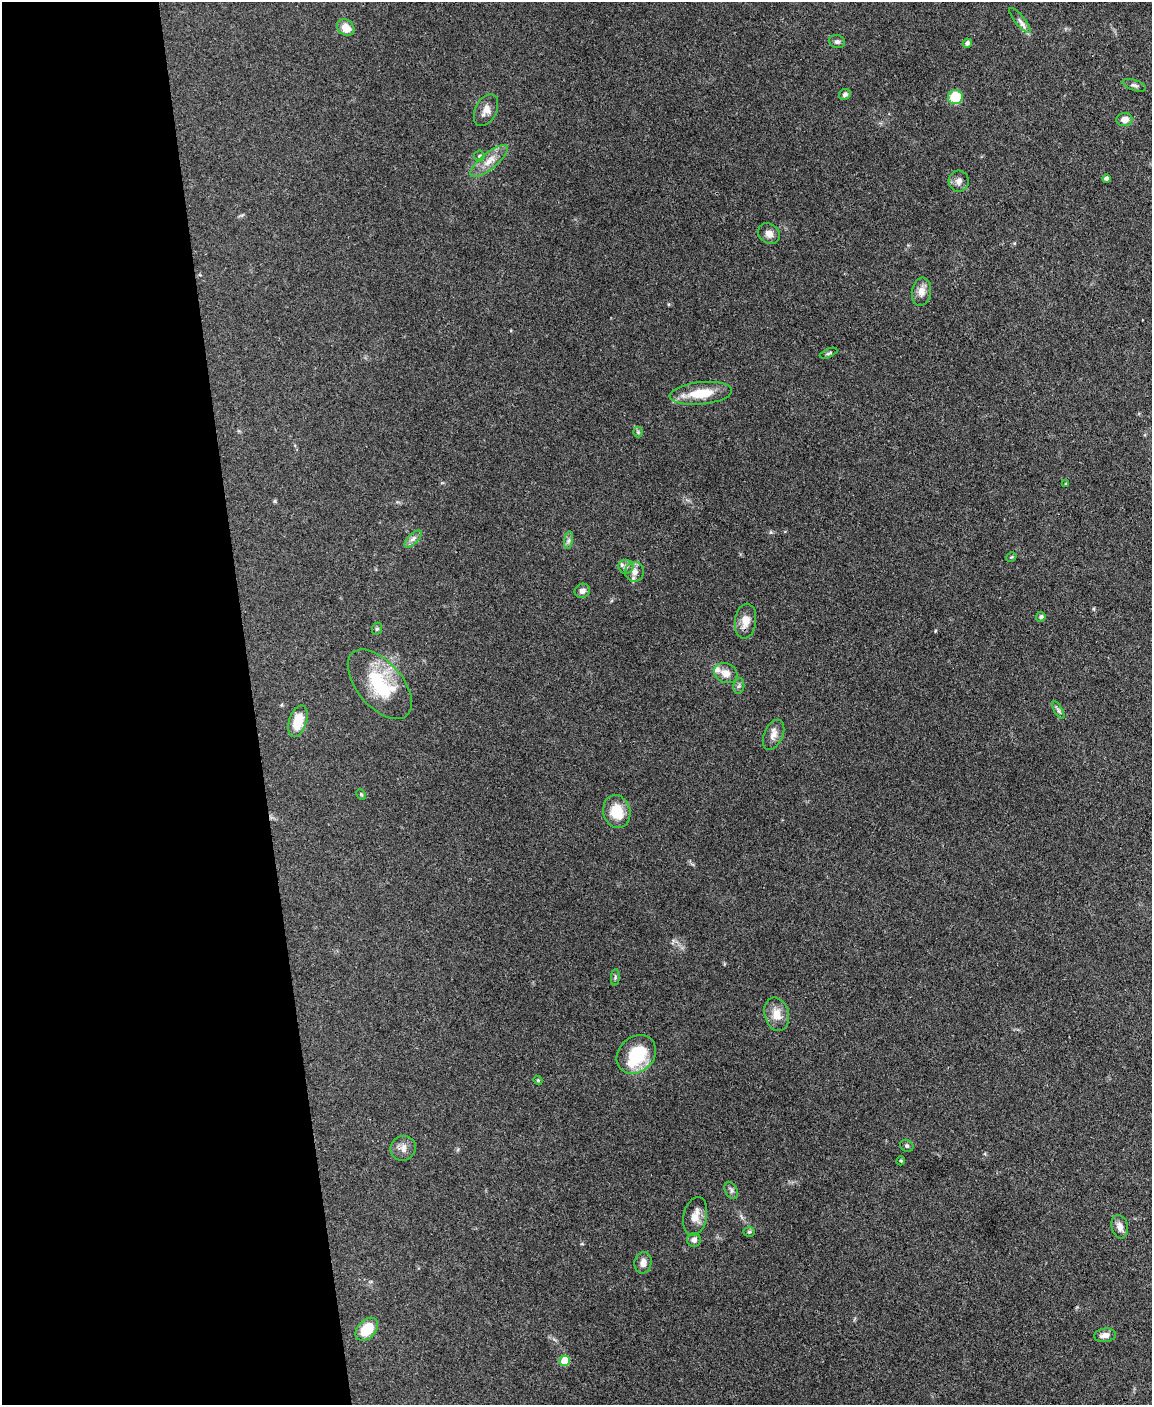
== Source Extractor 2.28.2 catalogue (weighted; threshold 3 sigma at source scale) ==
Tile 5 of 4 x 3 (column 1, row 2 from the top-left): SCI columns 1-1150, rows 1639-3041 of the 4599 x 4572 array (HDU 1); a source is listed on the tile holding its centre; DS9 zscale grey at full resolution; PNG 1154 x 1407 px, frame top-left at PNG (2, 2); each listed source drawn as its Kron ellipse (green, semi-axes under 4 px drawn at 4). Shown black and unused: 22% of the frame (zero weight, under 3 of 4 exposures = <1% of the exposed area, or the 3 px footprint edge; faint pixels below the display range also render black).
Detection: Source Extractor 2.28.2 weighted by HDU 2 'WHT'; one run over the whole footprint, this tile lists its part. Background 0.142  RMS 0.0052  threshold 0.0234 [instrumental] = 3 sigma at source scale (4.5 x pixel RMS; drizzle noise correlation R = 1.50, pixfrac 1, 0.05/0.05 arcsec/px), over >= 5 px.
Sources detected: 55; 1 inside a brighter object's white glare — neither listed nor drawn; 2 inside a brighter listed object's ellipse — not listed separately; the other 52 listed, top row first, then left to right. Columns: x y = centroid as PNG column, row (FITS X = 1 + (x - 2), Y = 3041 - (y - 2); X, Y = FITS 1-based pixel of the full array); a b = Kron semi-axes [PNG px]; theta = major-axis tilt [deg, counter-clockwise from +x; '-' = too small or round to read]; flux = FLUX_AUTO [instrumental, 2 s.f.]
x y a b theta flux
1020 20 16 5 -51 2.3
346 27 9 7 -40 6.8
837 42 8 6 -12 1.4
967 43 5 4 - 1.5
1134 85 12 5 -19 1.5
845 94 6 5 - 1.4
955 97 7 7 - 18
486 110 17 10 63 4.4
1124 119 8 6 6 4
479 156 5 5 - 0.75
489 161 23 8 39 6.1
1106 179 4 4 - 1.6
959 181 10 10 - 2.8
769 234 11 9 -39 3.2
921 292 14 9 81 4.2
828 353 9 3 23 0.91
701 393 31 11 6 14
638 432 5 5 - 0.72
1066 484 4 3 - 0.46
413 539 11 5 45 2
568 540 9 4 81 1.3
1011 557 6 3 33 0.51
626 567 7 7 - 1.6
635 572 10 9 - 3.2
582 591 8 7 - 2.2
1041 617 5 4 - 1.2
746 621 17 10 82 6
377 629 6 5 - 0.87
726 673 12 9 -24 4.6
380 684 41 22 -49 32
739 686 8 5 81 1.2
1058 710 10 4 -60 1.2
298 721 16 8 72 12
774 735 16 9 65 3.8
361 794 5 3 - 0.64
617 812 16 13 -76 12
615 977 8 3 86 0.76
777 1014 17 12 -75 6.3
636 1054 21 17 42 23
538 1080 4 4 - 0.58
907 1146 7 5 -30 1
403 1148 13 12 - 3.7
901 1161 5 4 - 0.67
731 1190 9 6 -62 1.4
695 1216 19 11 78 5.7
1120 1227 12 8 -76 3
749 1232 5 5 - 0.82
694 1240 7 6 - 2.4
643 1263 11 8 78 3.5
367 1329 13 9 48 13
1105 1335 11 7 7 2.9
565 1361 5 5 - 14